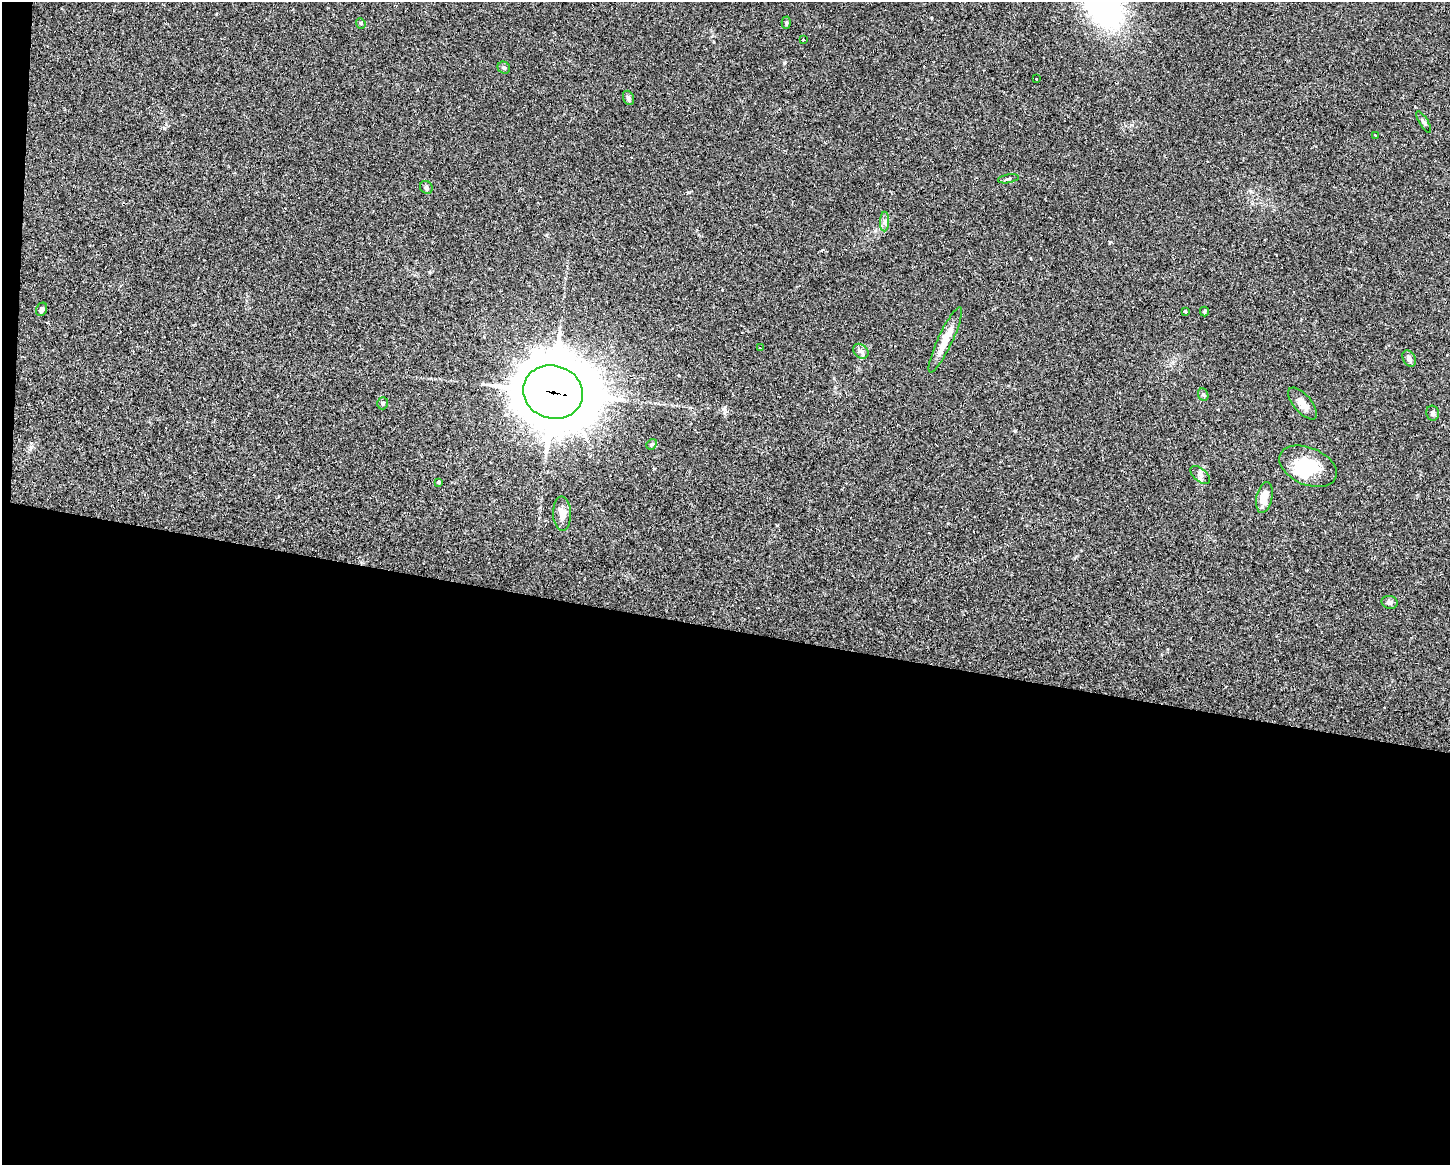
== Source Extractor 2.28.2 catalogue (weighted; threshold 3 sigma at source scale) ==
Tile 10 of 3 x 4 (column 1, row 4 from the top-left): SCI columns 298-1745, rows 18-1180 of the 4749 x 4707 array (HDU 1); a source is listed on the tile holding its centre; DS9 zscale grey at full resolution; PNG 1452 x 1167 px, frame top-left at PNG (2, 2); each listed source drawn as its Kron ellipse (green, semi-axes under 4 px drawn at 4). Shown black and unused: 47% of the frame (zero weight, under 2 of 3 exposures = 4% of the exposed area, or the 3 px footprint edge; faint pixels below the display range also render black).
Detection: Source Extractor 2.28.2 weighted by HDU 2 'WHT'; one run over the whole footprint, this tile lists its part. Background 0.0342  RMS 0.0051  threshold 0.0231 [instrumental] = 3 sigma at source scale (4.5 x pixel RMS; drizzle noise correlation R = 1.50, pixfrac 1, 0.05/0.05 arcsec/px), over >= 5 px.
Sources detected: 37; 2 inside a brighter object's white glare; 4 cosmic-ray / hot-pixel residue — neither listed nor drawn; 1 inside a brighter listed object's ellipse — not listed separately; the other 30 listed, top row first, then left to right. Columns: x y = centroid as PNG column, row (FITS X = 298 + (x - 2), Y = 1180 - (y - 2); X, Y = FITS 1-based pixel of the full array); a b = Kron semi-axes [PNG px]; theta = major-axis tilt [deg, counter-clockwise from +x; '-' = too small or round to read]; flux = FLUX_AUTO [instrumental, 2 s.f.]
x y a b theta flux
361 23 5 4 - 0.72
786 23 6 4 -89 0.73
803 40 3 3 - 1
504 68 6 5 - 1.1
1036 79 2 2 - 0.49
628 98 7 5 -70 1.2
1424 122 12 4 -59 1.2
1375 135 3 3 - 0.61
1008 179 10 3 10 0.7
426 187 7 6 - 1.1
885 222 10 4 89 1.4
41 309 7 5 64 1.4
1185 311 3 3 - 3.6
1204 312 5 3 - 0.57
945 340 36 7 65 8.5
760 348 3 2 - 0.36
861 351 8 6 -43 1.7
1409 359 8 6 -59 1.6
553 392 30 26 -17 3900
1203 395 6 5 - 0.86
383 403 6 5 - 0.89
1303 403 19 9 -49 4
1433 413 7 6 - 1.2
652 444 6 4 43 0.76
1308 466 30 18 -23 19
1200 475 11 6 -40 1.9
438 482 3 3 - 0.91
1264 497 15 8 78 6
562 514 17 9 -88 4.3
1390 602 8 6 -13 1.4
Overlapping masked pixels (flux is a lower limit): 1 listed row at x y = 553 392
Unlisted compact peaks at least as high as the median listed source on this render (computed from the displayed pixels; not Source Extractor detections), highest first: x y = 784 63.